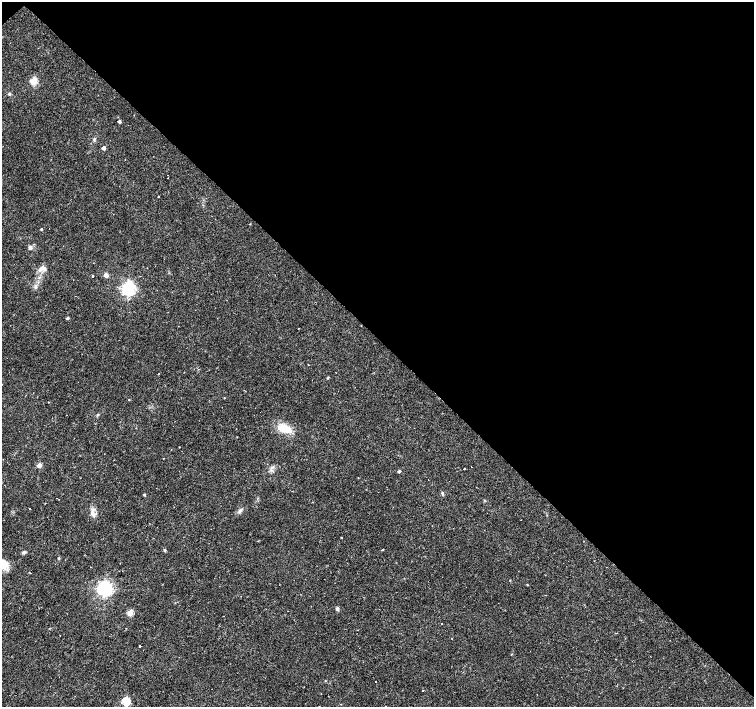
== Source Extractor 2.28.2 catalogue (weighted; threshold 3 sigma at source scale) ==
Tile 3 of 4 x 4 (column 3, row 1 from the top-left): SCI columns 3011-4514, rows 4378-5787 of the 6020 x 6003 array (HDU 1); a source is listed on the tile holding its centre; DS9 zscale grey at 2 x 2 block average (1 PNG px = mean of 2 x 2 image px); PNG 756 x 709 px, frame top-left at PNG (2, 2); no overlay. Shown black and unused: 48% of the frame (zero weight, under 2 of 3 exposures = <1% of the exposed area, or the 3 px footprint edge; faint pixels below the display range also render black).
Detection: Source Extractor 2.28.2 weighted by HDU 2 'WHT'; one run over the whole footprint, this tile lists its part. Background 0.0355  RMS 0.0036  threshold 0.0163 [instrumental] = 3 sigma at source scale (4.5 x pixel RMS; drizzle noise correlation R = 1.50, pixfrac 1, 0.0396/0.0396 arcsec/px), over >= 5 px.
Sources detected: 56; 3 cosmic-ray / hot-pixel residue — not listed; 1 inside a brighter listed object's ellipse — not listed separately; the other 52 listed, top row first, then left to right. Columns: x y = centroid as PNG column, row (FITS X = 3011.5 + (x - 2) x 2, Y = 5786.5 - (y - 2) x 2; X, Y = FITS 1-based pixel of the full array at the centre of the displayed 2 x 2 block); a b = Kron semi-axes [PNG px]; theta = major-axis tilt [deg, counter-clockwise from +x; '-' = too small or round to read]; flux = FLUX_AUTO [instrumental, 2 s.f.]
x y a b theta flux
34 81 3 3 - 38
9 94 4 3 - 1.2
119 121 2 2 - 2.5
94 139 4 3 - 1.3
103 148 3 3 - 4.9
168 175 2 2 - 0.48
158 196 2 2 - 1.4
41 229 2 2 - 1
30 248 4 4 - 2.2
44 269 6 3 -31 2.1
40 270 5 2 - 1.4
106 275 3 3 - 7.5
93 276 3 2 - 1.1
36 287 4 3 - 1.1
128 289 4 4 - 250
67 318 3 2 - 1.7
308 365 2 2 - 0.54
327 378 3 3 - 0.72
224 398 3 2 - 0.34
129 400 3 2 - 0.76
98 415 3 3 - 0.82
284 428 16 9 -22 15
39 465 3 3 - 11
472 467 2 2 - 1.4
464 468 2 2 - 1
399 471 2 2 - 1.5
442 493 4 3 - 1.2
144 494 3 2 - 1.2
312 502 2 2 - 0.57
30 508 2 2 - 0.44
240 511 9 4 54 2.3
93 515 7 5 -65 3.3
341 538 2 2 - 2.9
164 550 4 3 - 0.83
382 550 2 2 - 0.62
24 552 4 4 - 1.4
59 558 3 3 - 0.74
4 565 13 9 28 9.2
510 580 2 2 - 0.39
527 585 2 2 - 0.47
105 589 4 4 - 300
337 609 5 3 - 1.6
130 613 3 3 - 22
441 623 2 2 - 0.43
60 635 2 2 - 0.29
139 646 2 2 - 1.3
511 654 2 2 - 0.64
325 681 3 2 - 0.53
375 682 2 2 - 0.53
422 691 2 2 - 0.36
126 701 3 3 - 51
385 706 2 2 - 2.4
Isophote crosses this tile's border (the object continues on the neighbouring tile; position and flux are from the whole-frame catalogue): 2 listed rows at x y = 4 565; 385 706
Diffuse or blended objects may show on this block-average render without a row.